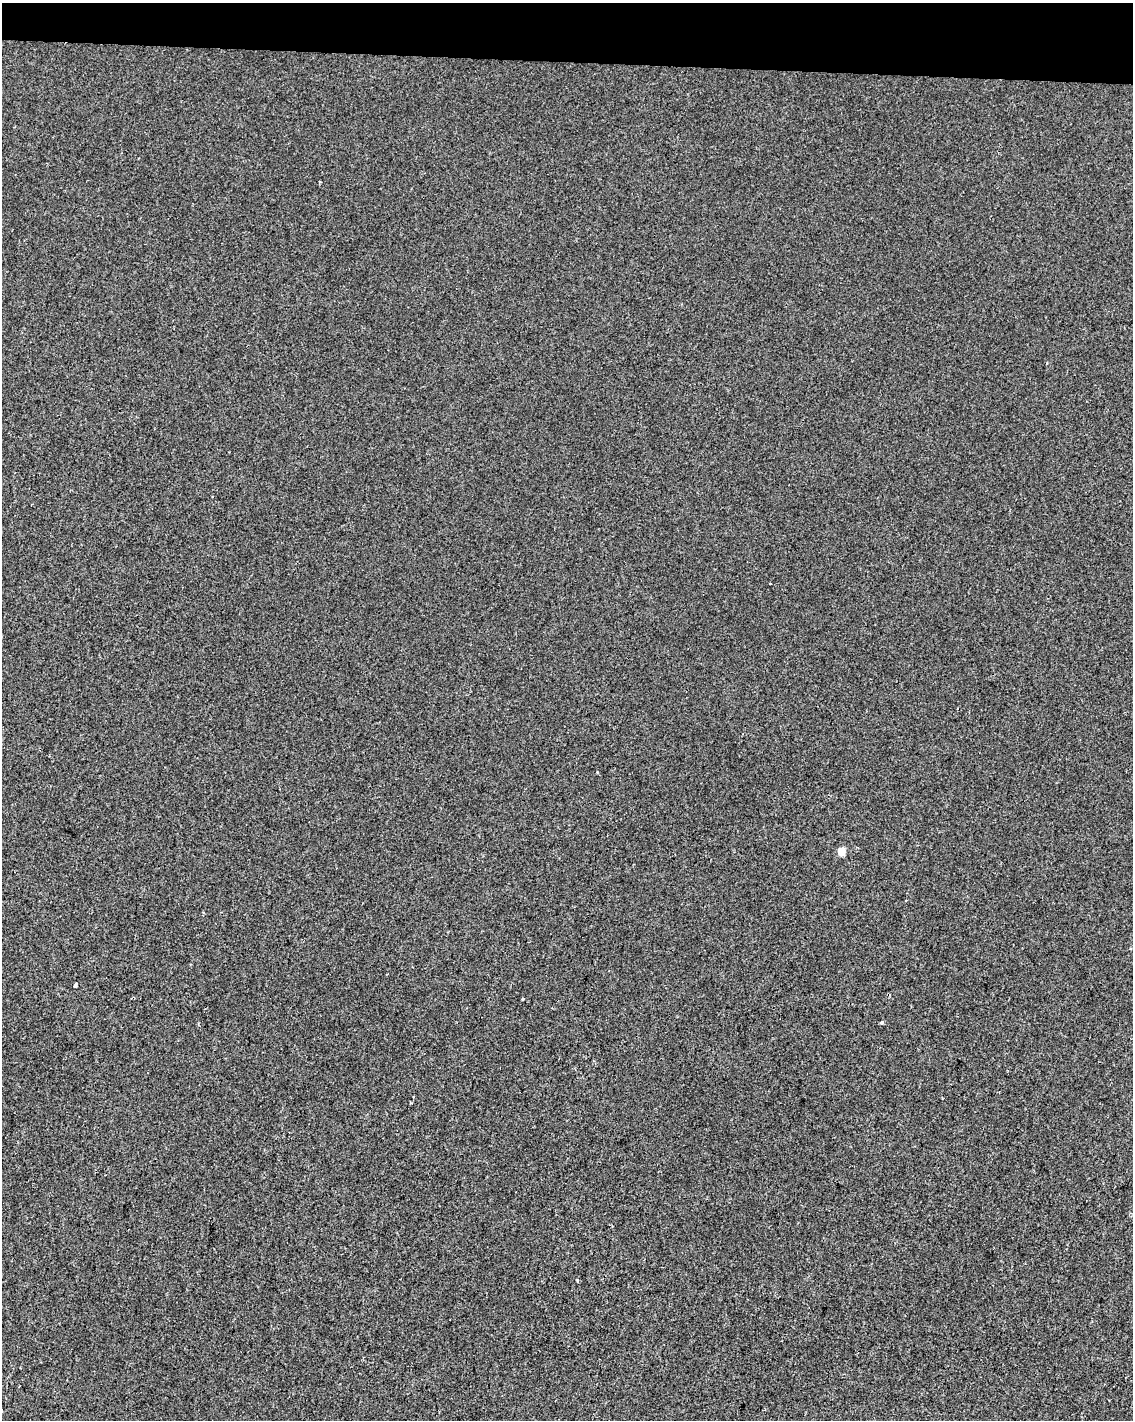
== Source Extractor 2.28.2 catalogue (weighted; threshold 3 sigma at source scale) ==
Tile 2 of 4 x 3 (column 2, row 1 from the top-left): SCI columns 1138-2268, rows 3120-4537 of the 4529 x 4764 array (HDU 1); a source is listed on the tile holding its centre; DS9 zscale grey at full resolution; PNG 1135 x 1422 px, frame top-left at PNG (2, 3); no overlay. Shown black and unused: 4% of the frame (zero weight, under 2 of 3 exposures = <1% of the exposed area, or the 3 px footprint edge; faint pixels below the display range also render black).
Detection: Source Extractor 2.28.2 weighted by HDU 2 'WHT'; one run over the whole footprint, this tile lists its part. Background -3.05e-04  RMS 0.0042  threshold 0.0191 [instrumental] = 3 sigma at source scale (4.5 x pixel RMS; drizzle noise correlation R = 1.50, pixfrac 1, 0.0396/0.0396 arcsec/px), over >= 5 px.
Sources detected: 7; all 7 listed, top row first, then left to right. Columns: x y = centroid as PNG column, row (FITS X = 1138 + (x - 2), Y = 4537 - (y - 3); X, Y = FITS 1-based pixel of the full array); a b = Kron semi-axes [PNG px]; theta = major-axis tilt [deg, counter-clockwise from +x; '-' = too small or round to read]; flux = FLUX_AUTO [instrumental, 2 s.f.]
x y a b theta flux
770 583 3 2 - 0.54
841 851 5 4 - 10
203 912 4 2 - 0.29
75 985 4 3 - 1.6
523 999 3 3 - 1.6
881 1023 3 3 - 1.2
577 1280 4 3 - 0.53